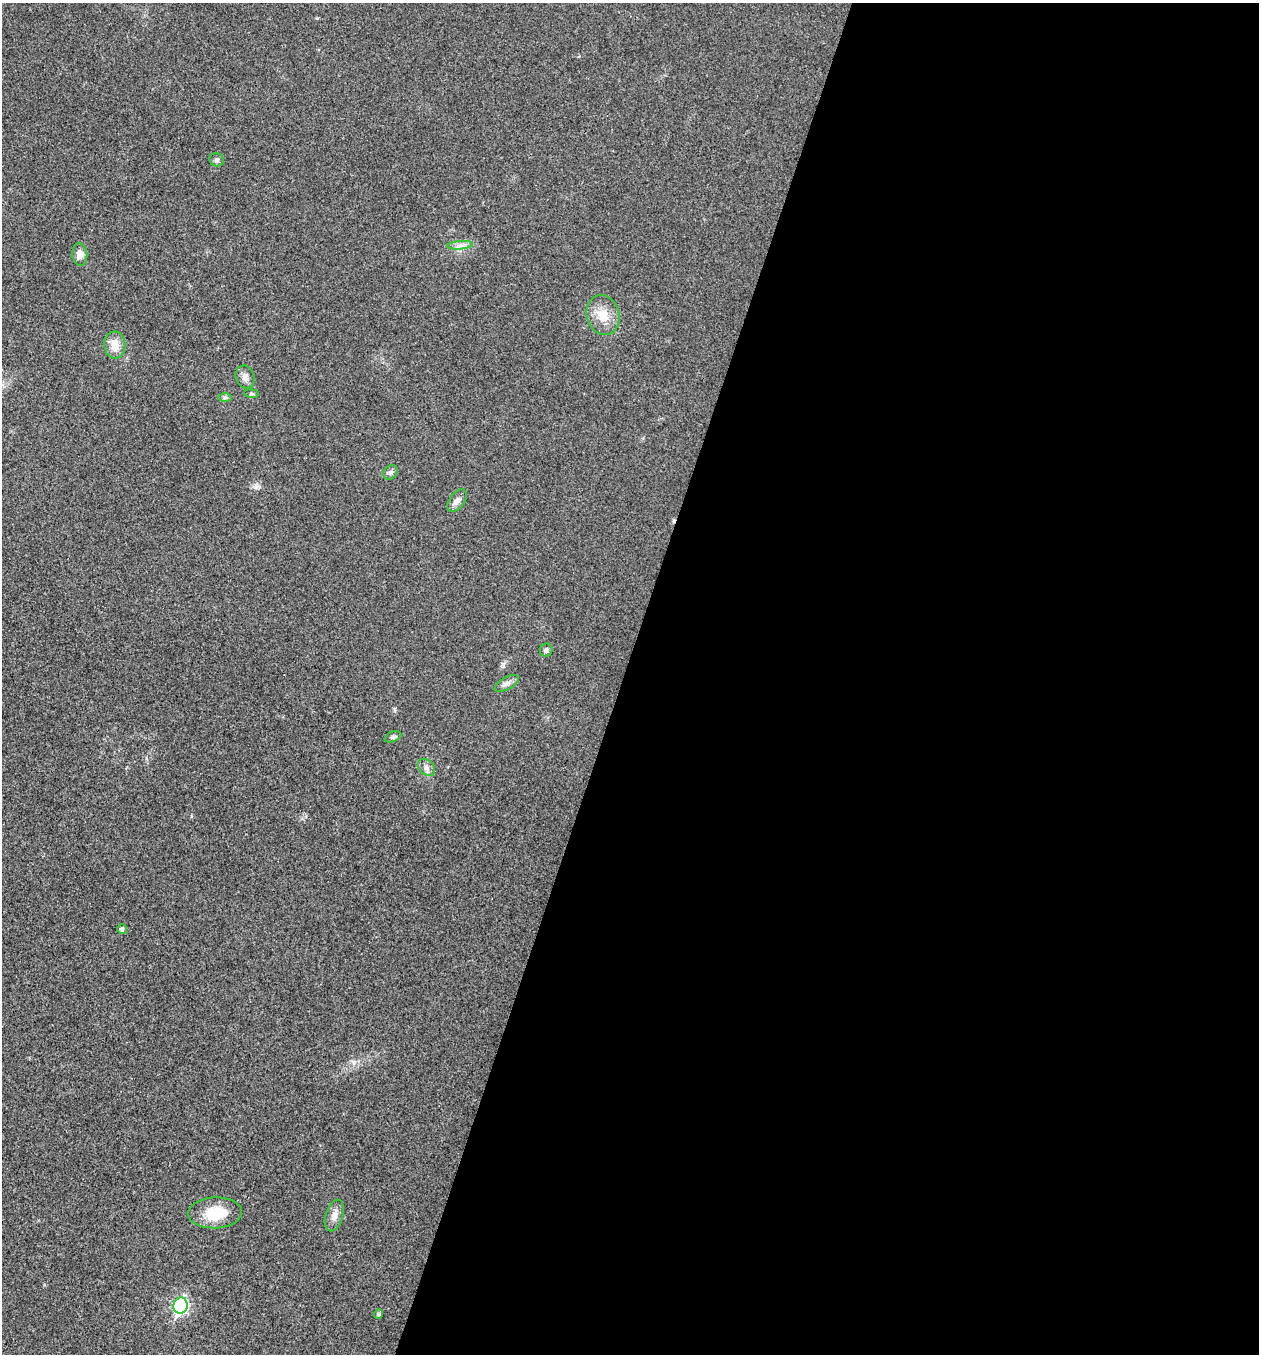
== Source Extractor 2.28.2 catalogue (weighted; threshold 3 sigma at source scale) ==
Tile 12 of 4 x 4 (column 4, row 3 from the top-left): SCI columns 4038-5294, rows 1355-2706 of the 5429 x 5416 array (HDU 1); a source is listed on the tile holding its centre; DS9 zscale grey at full resolution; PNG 1261 x 1356 px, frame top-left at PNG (2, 3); each listed source drawn as its Kron ellipse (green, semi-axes under 4 px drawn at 4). Shown black and unused: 51% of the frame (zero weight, under 3 of 4 exposures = <1% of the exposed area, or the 3 px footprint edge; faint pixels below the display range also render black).
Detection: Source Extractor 2.28.2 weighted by HDU 2 'WHT'; one run over the whole footprint, this tile lists its part. Background 0.0206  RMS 0.0057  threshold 0.0256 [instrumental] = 3 sigma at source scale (4.5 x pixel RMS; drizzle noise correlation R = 1.50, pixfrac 1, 0.05/0.05 arcsec/px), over >= 5 px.
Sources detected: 20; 1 cosmic-ray / hot-pixel residue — neither listed nor drawn; the other 19 listed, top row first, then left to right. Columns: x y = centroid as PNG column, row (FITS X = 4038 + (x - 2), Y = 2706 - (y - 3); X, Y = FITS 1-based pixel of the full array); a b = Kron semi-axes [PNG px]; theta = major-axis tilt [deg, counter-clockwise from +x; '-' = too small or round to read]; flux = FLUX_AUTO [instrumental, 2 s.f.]
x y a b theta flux
217 160 7 6 - 1.3
460 245 13 3 5 2.2
80 254 11 7 -83 3.8
603 315 20 16 -73 10
115 345 13 10 -86 6.5
245 377 11 9 -71 3
251 394 7 4 -8 0.81
225 397 7 4 0 1
390 472 8 6 43 1.4
457 501 13 7 55 2.9
546 650 6 6 - 1.4
507 683 13 6 29 2.4
393 737 8 5 21 1.2
427 767 10 7 -46 2.3
122 929 5 5 - 1.4
215 1213 27 15 3 17
334 1215 16 8 72 4.1
180 1306 8 7 - 94
379 1314 5 4 - 1.2
Unlisted compact peaks at least as high as the median listed source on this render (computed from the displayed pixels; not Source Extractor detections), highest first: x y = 256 487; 353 1062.